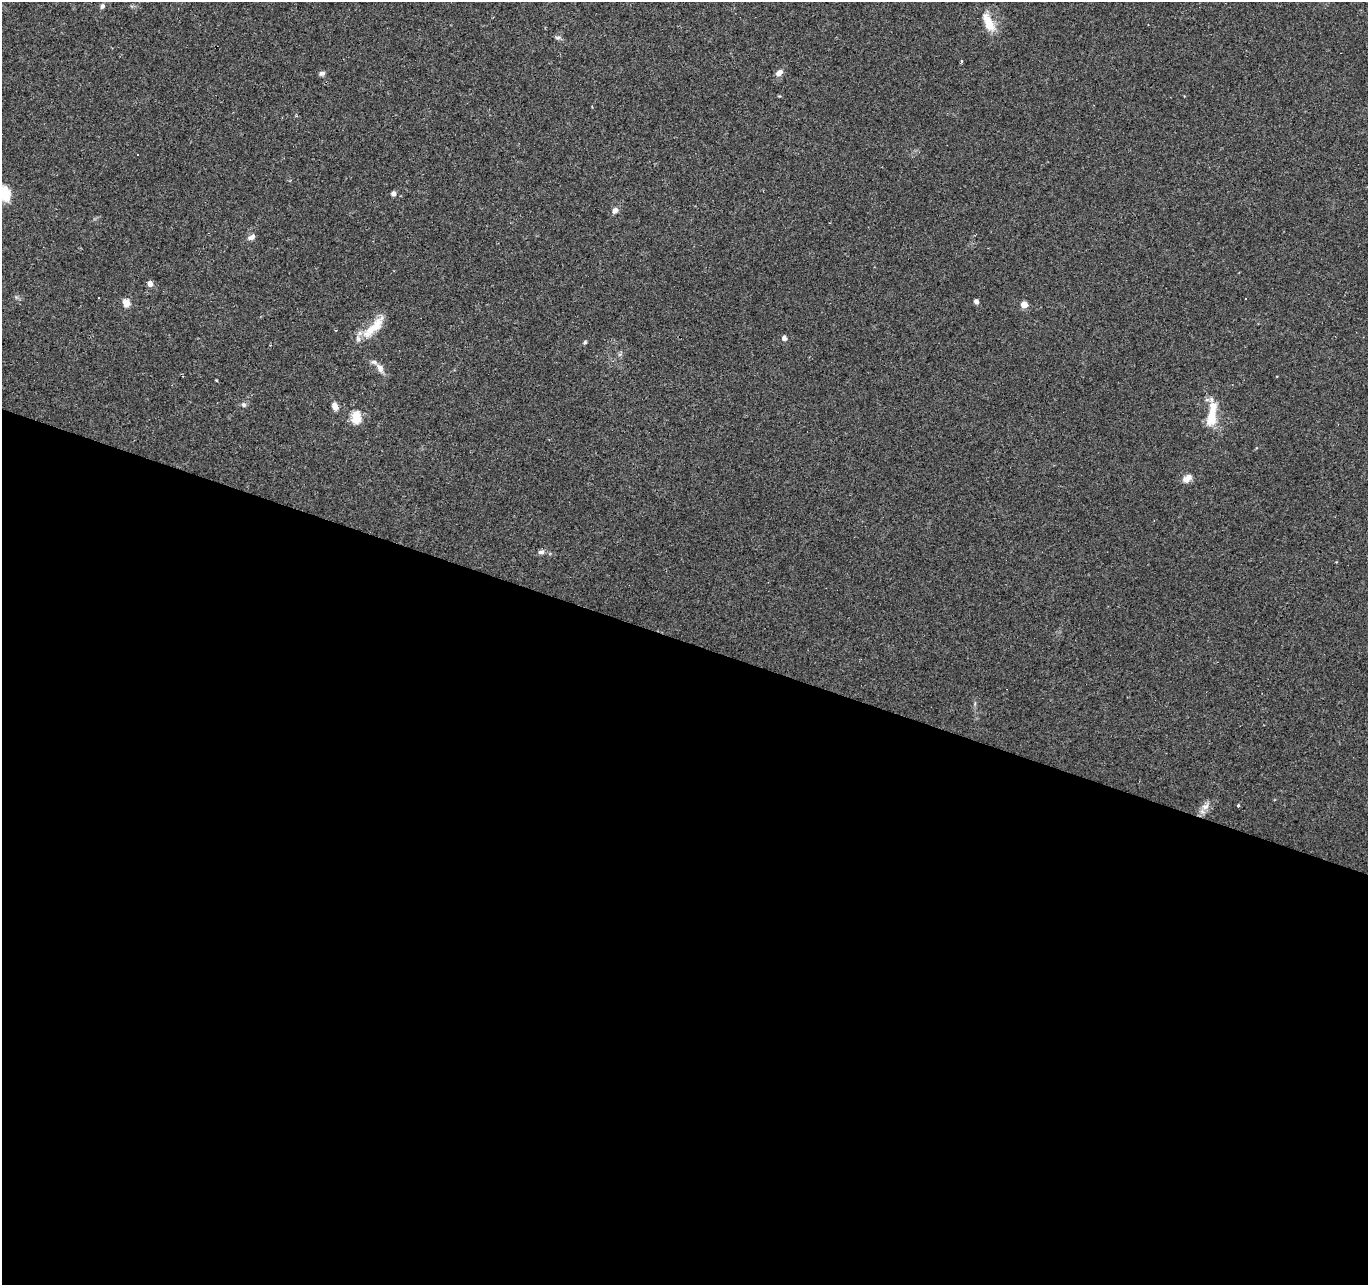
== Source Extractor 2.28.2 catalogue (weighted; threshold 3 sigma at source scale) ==
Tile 14 of 4 x 4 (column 2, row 4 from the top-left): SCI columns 1367-2732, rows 209-1491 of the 5469 x 5613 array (HDU 1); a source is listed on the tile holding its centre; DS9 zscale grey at full resolution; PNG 1370 x 1287 px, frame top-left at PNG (2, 2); no overlay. Shown black and unused: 50% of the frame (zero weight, under 2 of 3 exposures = <1% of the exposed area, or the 3 px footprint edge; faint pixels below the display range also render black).
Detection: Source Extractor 2.28.2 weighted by HDU 2 'WHT'; one run over the whole footprint, this tile lists its part. Background 0.0249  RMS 0.0036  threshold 0.0161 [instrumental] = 3 sigma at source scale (4.5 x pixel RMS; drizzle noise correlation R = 1.50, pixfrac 1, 0.0396/0.0396 arcsec/px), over >= 5 px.
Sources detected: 32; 2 cosmic-ray / hot-pixel residue — not listed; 3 inside a brighter listed object's ellipse — not listed separately; the other 27 listed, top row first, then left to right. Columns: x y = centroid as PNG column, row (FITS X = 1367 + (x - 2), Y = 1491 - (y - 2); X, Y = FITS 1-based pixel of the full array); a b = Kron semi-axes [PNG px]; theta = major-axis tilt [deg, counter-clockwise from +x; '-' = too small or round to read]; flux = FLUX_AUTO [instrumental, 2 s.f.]
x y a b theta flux
102 6 7 5 78 0.82
988 19 19 11 -48 5.2
558 37 9 4 0 0.74
961 61 3 3 - 0.71
322 73 7 5 9 1.1
779 73 8 6 41 2
138 154 3 3 - 1
5 193 15 10 -68 9.4
393 193 5 4 - 1.7
615 211 8 7 - 1.5
252 237 9 6 34 1.4
150 284 5 5 - 2.7
976 301 5 4 - 1.2
126 303 10 8 -74 2.7
1024 304 5 4 - 5.4
374 327 42 11 45 8.3
784 338 5 5 - 1.7
585 342 5 4 - 0.52
380 368 13 8 -54 2.3
243 405 7 7 - 0.87
335 406 9 6 -70 2.1
1212 416 25 11 78 8.7
356 417 18 12 87 5.1
1187 478 12 8 36 2.4
541 552 9 5 0 1.2
1238 805 4 3 - 0.36
1206 806 9 4 71 1.3
Isophote crosses this tile's border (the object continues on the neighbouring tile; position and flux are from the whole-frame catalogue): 1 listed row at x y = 5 193